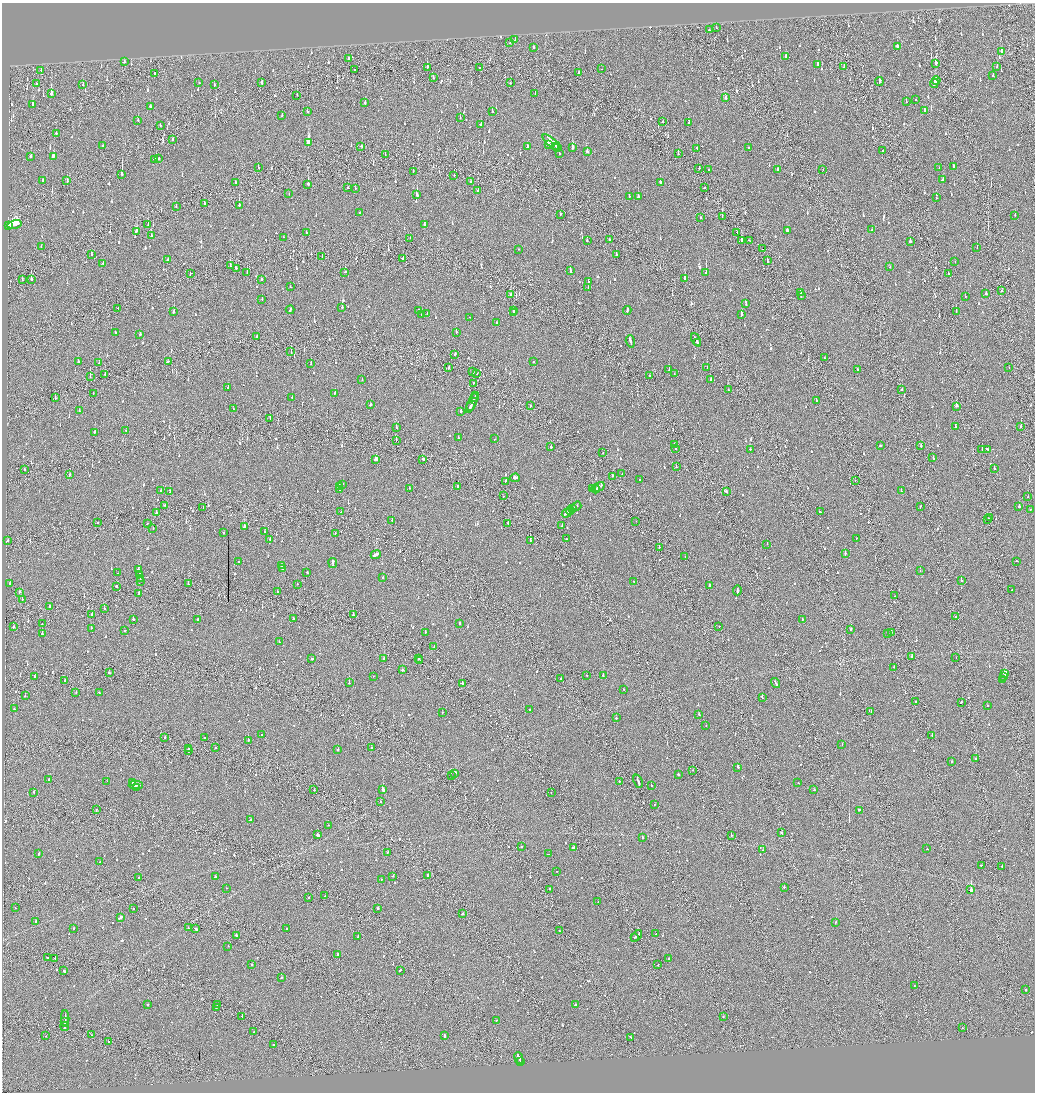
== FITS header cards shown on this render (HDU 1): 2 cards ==
NAXIS1  =                 2065
NAXIS2  =                 2180

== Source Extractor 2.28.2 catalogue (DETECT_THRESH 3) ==
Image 2065 x 2180 px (HDU 1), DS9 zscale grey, zoomed out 1/2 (1 PNG px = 2 x 2 image px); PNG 1037 x 1094 px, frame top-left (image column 1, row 2179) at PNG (2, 3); each listed source drawn as its Kron ellipse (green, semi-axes under 4 px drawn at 4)
Background -0.141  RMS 0.093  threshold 0.279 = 3 sigma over >= 5 px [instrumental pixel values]
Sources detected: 1311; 91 cannot appear on this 1/2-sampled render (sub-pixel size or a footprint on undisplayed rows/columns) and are neither listed nor drawn; of the other 1220, the 500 brightest by FLUX_AUTO listed and drawn (720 fainter detections omitted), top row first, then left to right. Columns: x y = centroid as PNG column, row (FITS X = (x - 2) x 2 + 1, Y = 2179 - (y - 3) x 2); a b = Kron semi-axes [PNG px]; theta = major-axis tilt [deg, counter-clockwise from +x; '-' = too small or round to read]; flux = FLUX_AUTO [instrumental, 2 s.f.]
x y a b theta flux
716 28 2 1 - 50
709 30 2 2 - 100
515 40 3 2 - 440
510 43 2 2 - 52
897 46 3 2 - 78
533 47 2 2 - 46
1001 51 3 2 - 390
786 56 3 2 - 100
348 58 2 2 - 100
124 62 2 2 - 110
936 63 4 2 - 250
817 64 2 2 - 54
427 67 4 1 - 160
844 67 2 2 - 54
997 67 2 2 - 49
479 68 2 1 - 49
354 69 2 1 - 86
602 69 2 1 - 49
41 70 2 1 - 45
155 73 2 2 - 410
578 73 2 2 - 480
993 76 3 2 - 67
433 78 3 2 - 63
936 80 4 2 - 160
879 82 4 2 - 190
199 83 2 2 - 290
262 83 3 2 - 110
510 83 2 2 - 60
934 83 5 2 - 180
36 84 2 2 - 220
83 85 2 2 - 180
214 85 2 2 - 46
51 94 3 2 - 1500
535 94 2 2 - 110
297 95 2 2 - 51
725 98 2 2 - 130
916 100 2 2 - 51
906 102 2 2 - 64
365 103 3 2 - 81
33 104 2 2 - 81
150 106 2 2 - 890
307 111 2 2 - 56
924 111 3 2 - 93
492 112 2 2 - 48
282 115 2 2 - 160
460 118 2 2 - 70
138 120 2 2 - 58
663 122 2 2 - 63
689 122 3 2 - 62
160 125 2 2 - 61
481 125 2 2 - 98
56 133 2 2 - 150
173 139 3 2 - 83
308 142 4 2 - 1200
552 142 11 2 -39 340
548 144 3 2 - 110
103 146 2 2 - 69
361 146 2 2 - 58
527 146 2 2 - 74
556 146 3 1 - 120
558 148 3 1 - 100
572 148 3 2 - 300
748 148 2 2 - 100
697 149 2 2 - 49
883 150 2 1 - 60
587 152 3 2 - 76
559 154 2 2 - 49
678 154 3 1 - 160
385 155 2 1 - 48
31 156 2 2 - 160
53 156 3 2 - 200
154 159 2 2 - 72
159 159 2 2 - 70
953 166 2 2 - 120
939 167 2 1 - 50
258 168 2 1 - 82
699 168 2 2 - 110
708 170 2 1 - 85
777 170 3 2 - 88
823 170 2 2 - 120
413 171 2 1 - 57
122 174 3 1 - 520
454 176 2 1 - 55
42 180 2 2 - 69
943 180 3 2 - 86
67 181 3 2 - 95
470 181 2 2 - 66
660 182 2 2 - 190
235 183 2 2 - 59
308 184 2 2 - 470
348 188 2 2 - 64
355 188 2 1 - 48
704 188 2 1 - 58
478 190 2 2 - 50
289 194 2 1 - 62
417 194 4 2 - 210
629 196 2 2 - 110
638 197 3 2 - 260
936 198 2 2 - 50
204 203 2 2 - 95
239 205 3 2 - 360
176 206 2 1 - 46
359 212 2 2 - 120
560 214 2 2 - 85
1015 215 2 2 - 52
722 217 3 1 - 120
700 218 2 1 - 110
14 224 7 4 14 1000
424 224 3 2 - 150
148 225 2 2 - 50
8 226 3 2 - 220
788 230 4 2 - 130
872 230 2 2 - 53
136 231 3 2 - 200
737 232 2 1 - 60
306 233 2 2 - 120
151 236 2 2 - 67
283 237 2 1 - 71
410 238 2 2 - 130
609 240 2 2 - 65
742 240 3 2 - 190
749 240 2 2 - 110
587 241 2 2 - 69
910 241 3 2 - 150
41 247 2 2 - 50
977 248 2 1 - 49
518 249 2 2 - 57
762 249 2 1 - 120
616 254 2 2 - 110
92 255 2 2 - 81
322 256 2 1 - 51
403 258 2 2 - 350
168 260 2 2 - 96
767 261 4 2 - 110
955 262 2 1 - 63
103 264 2 2 - 57
230 266 4 1 - 70
890 267 2 1 - 64
236 268 2 2 - 75
570 271 3 2 - 100
247 272 2 2 - 56
345 272 3 2 - 130
706 272 3 2 - 590
190 274 2 1 - 68
948 274 2 2 - 70
685 278 3 2 - 280
31 279 3 2 - 450
22 280 2 2 - 53
261 280 2 2 - 93
588 282 2 2 - 71
290 287 2 2 - 52
588 287 2 2 - 52
1002 291 2 2 - 180
801 292 3 2 - 53
986 294 2 2 - 73
511 295 2 2 - 140
801 296 4 2 - 170
965 297 2 2 - 64
262 299 2 2 - 77
746 303 4 2 - 150
118 308 2 2 - 120
342 308 3 2 - 160
290 310 4 2 - 110
418 310 2 2 - 54
513 310 2 2 - 66
627 310 4 2 - 150
956 311 2 1 - 70
174 312 2 2 - 220
514 312 2 2 - 51
427 314 2 2 - 47
422 315 2 2 - 57
742 315 2 2 - 390
470 317 2 2 - 75
497 322 2 2 - 45
115 332 2 2 - 75
456 332 2 2 - 110
140 334 2 2 - 140
257 337 2 2 - 76
696 340 7 1 -65 1100
630 341 6 2 -73 230
697 343 4 2 - 740
291 352 2 1 - 75
455 354 2 1 - 120
825 358 2 2 - 52
78 361 2 2 - 77
168 361 4 2 - 110
534 361 2 2 - 55
99 363 2 2 - 87
311 364 2 2 - 68
1009 367 2 1 - 77
449 368 2 1 - 160
707 368 2 1 - 70
669 369 2 2 - 62
858 370 3 2 - 96
473 372 2 2 - 170
477 373 2 1 - 50
105 374 2 1 - 160
674 374 2 2 - 51
650 376 2 1 - 55
90 377 2 1 - 230
362 380 2 2 - 57
711 380 2 2 - 71
474 383 2 1 - 47
228 387 2 2 - 78
728 390 2 2 - 310
902 390 2 2 - 110
93 393 2 1 - 47
335 393 2 2 - 79
475 395 2 1 - 91
292 397 2 2 - 48
55 398 2 2 - 70
474 398 2 2 - 100
816 400 2 2 - 94
472 403 11 2 65 440
370 404 2 2 - 180
531 406 2 2 - 73
956 406 3 2 - 160
470 407 4 1 - 170
233 409 2 2 - 48
79 411 2 2 - 70
461 411 2 2 - 130
270 418 2 2 - 68
396 427 2 2 - 110
955 427 2 2 - 170
1021 427 2 2 - 190
126 430 2 1 - 88
95 432 2 2 - 100
458 438 2 2 - 50
494 439 2 2 - 52
396 440 2 1 - 55
674 445 3 2 - 83
880 446 2 2 - 59
921 446 2 2 - 170
551 447 2 2 - 770
676 449 2 2 - 87
750 449 2 2 - 45
982 449 3 1 - 120
987 449 3 2 - 100
603 453 2 2 - 48
933 458 3 2 - 81
423 459 2 2 - 99
376 460 3 2 - 160
676 467 2 2 - 54
24 469 2 2 - 46
994 469 2 2 - 57
622 474 2 2 - 56
70 475 2 2 - 76
613 476 3 2 - 220
515 478 5 2 - 240
640 480 2 2 - 56
855 480 2 1 - 55
506 481 3 2 - 120
343 484 2 2 - 53
339 486 2 2 - 90
458 486 2 2 - 58
599 487 6 2 33 330
409 488 2 1 - 170
593 489 3 2 - 91
596 489 4 1 - 170
161 490 2 2 - 57
340 490 2 2 - 150
901 491 2 2 - 68
170 492 2 2 - 59
726 492 3 2 - 65
503 496 2 1 - 57
1028 497 2 1 - 48
165 505 2 2 - 140
576 506 5 2 - 170
920 506 2 1 - 62
1019 506 2 2 - 200
203 507 2 1 - 51
573 509 2 2 - 120
1030 509 2 2 - 49
570 510 4 2 - 260
341 512 2 1 - 49
820 512 3 2 - 110
156 513 2 2 - 190
567 513 5 2 - 280
989 518 2 1 - 150
988 519 2 2 - 65
392 520 2 2 - 330
636 521 2 1 - 51
97 522 2 2 - 50
508 523 2 2 - 120
147 524 2 2 - 63
562 526 2 2 - 100
244 527 2 2 - 260
153 529 2 2 - 57
223 532 2 2 - 250
265 532 2 2 - 180
335 533 2 2 - 71
856 538 2 2 - 56
566 539 2 1 - 55
270 540 3 2 - 78
530 540 2 2 - 140
8 541 2 2 - 110
767 544 2 2 - 73
659 547 2 1 - 110
845 553 3 2 - 63
376 555 5 2 - 390
685 557 2 2 - 91
1017 561 2 2 - 47
239 562 2 2 - 67
333 563 5 2 - 190
281 566 2 2 - 130
138 569 3 2 - 47
283 569 2 2 - 96
920 571 2 2 - 64
307 572 2 2 - 80
118 573 2 2 - 65
140 574 3 2 - 310
383 577 2 2 - 62
140 578 3 1 - 160
961 580 2 2 - 290
140 581 3 1 - 180
634 581 2 2 - 58
10 583 2 2 - 110
188 584 2 2 - 120
297 584 2 1 - 70
116 586 2 2 - 370
709 586 2 2 - 82
737 590 5 2 - 170
1012 590 2 1 - 56
19 592 2 2 - 140
277 592 2 1 - 57
139 594 3 2 - 120
895 596 2 1 - 79
22 599 2 1 - 71
50 607 2 1 - 360
104 608 2 2 - 100
92 615 2 2 - 67
353 615 2 1 - 570
955 617 2 2 - 58
133 619 2 2 - 74
198 619 2 2 - 93
293 619 2 2 - 160
802 619 2 2 - 54
459 623 2 2 - 100
42 624 2 2 - 88
719 626 2 2 - 65
13 627 2 2 - 290
91 628 2 2 - 51
851 629 2 2 - 100
125 630 2 2 - 320
425 632 2 2 - 130
891 632 2 2 - 46
888 633 2 1 - 59
42 634 2 2 - 210
279 642 3 2 - 92
434 647 2 1 - 63
912 657 3 2 - 120
384 658 2 2 - 120
956 658 2 1 - 72
312 659 2 2 - 190
419 659 2 2 - 66
420 661 2 2 - 45
894 667 2 2 - 52
402 670 2 2 - 90
109 673 3 2 - 97
1005 674 4 2 - 370
587 675 2 2 - 120
373 676 2 1 - 49
603 676 2 2 - 170
35 677 3 2 - 72
1004 677 2 1 - 170
561 678 2 1 - 110
1003 680 2 2 - 50
65 681 2 2 - 72
349 683 2 2 - 150
776 683 5 2 - 170
462 684 3 2 - 450
624 689 2 2 - 82
76 693 2 2 - 52
99 693 2 2 - 49
25 696 2 2 - 60
762 697 3 2 - 140
915 701 2 1 - 61
961 702 2 2 - 74
987 706 2 2 - 52
14 709 3 2 - 79
530 710 2 2 - 81
871 711 3 2 - 96
442 712 2 2 - 53
699 714 2 2 - 140
616 718 2 2 - 88
706 726 2 2 - 46
261 735 2 2 - 84
932 736 4 2 - 240
165 737 2 1 - 210
205 738 3 2 - 120
248 740 2 2 - 120
842 744 2 1 - 62
188 748 4 1 - 150
215 748 2 2 - 65
371 748 2 2 - 72
338 749 2 2 - 66
188 751 3 1 - 140
975 758 2 1 - 64
952 761 2 2 - 64
738 767 2 2 - 330
693 770 2 2 - 48
455 773 4 2 - 120
678 775 2 2 - 130
451 776 2 2 - 74
49 779 2 2 - 52
107 781 2 2 - 52
619 781 2 2 - 50
638 781 7 2 -70 460
133 782 2 2 - 130
798 783 2 2 - 100
136 785 7 2 2 330
651 786 2 2 - 61
136 787 2 2 - 110
314 789 2 1 - 99
383 790 3 2 - 680
814 790 2 2 - 57
34 792 2 2 - 140
551 792 2 1 - 45
380 801 2 2 - 48
654 804 2 2 - 54
96 810 3 1 - 83
859 810 3 2 - 170
250 820 2 2 - 120
328 825 2 1 - 46
782 833 3 2 - 110
318 835 3 2 - 170
731 835 2 1 - 170
642 838 2 2 - 120
521 847 2 2 - 47
573 848 4 2 - 140
927 849 2 2 - 86
763 850 2 2 - 55
387 852 3 2 - 120
39 854 2 2 - 55
548 854 3 2 - 130
100 862 2 2 - 64
981 865 2 1 - 86
1002 866 2 2 - 100
556 871 2 1 - 45
393 876 2 2 - 99
427 876 3 2 - 280
215 877 2 2 - 59
139 878 2 2 - 670
381 880 2 2 - 49
784 887 2 2 - 250
226 888 2 2 - 71
550 889 2 1 - 59
971 890 2 2 - 8100
325 896 2 1 - 46
309 898 2 2 - 52
598 902 2 2 - 56
15 908 2 2 - 86
133 909 2 1 - 52
378 909 2 2 - 160
462 914 3 2 - 78
120 917 4 2 - 230
36 921 2 2 - 110
836 922 2 2 - 150
188 928 2 2 - 52
73 929 2 2 - 56
196 929 3 2 - 140
286 929 2 2 - 110
559 931 2 2 - 54
656 934 2 2 - 64
236 935 2 2 - 88
636 936 7 2 47 440
358 937 3 2 - 170
635 937 2 1 - 130
228 946 2 2 - 56
338 954 2 2 - 310
47 957 2 1 - 45
55 959 2 1 - 47
669 959 3 2 - 220
252 965 2 2 - 200
658 965 2 1 - 140
400 970 2 2 - 110
64 971 3 2 - 160
281 978 2 2 - 110
914 986 2 2 - 46
1025 990 2 2 - 53
148 1004 2 2 - 61
218 1005 2 2 - 270
575 1005 2 2 - 230
216 1008 2 2 - 60
242 1016 2 2 - 52
723 1017 2 2 - 52
65 1018 8 1 90 590
496 1020 2 2 - 47
65 1022 3 2 - 210
65 1026 5 2 - 340
962 1028 2 2 - 51
254 1031 2 1 - 75
92 1035 2 1 - 620
46 1036 2 1 - 52
444 1036 3 2 - 150
631 1037 3 2 - 110
109 1041 2 1 - 110
273 1045 2 2 - 51
519 1058 6 2 -67 340
520 1061 2 1 - 77
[720 fainter detections neither listed nor drawn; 91 sub-pixel or undisplayed-footprint detections neither listed nor drawn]